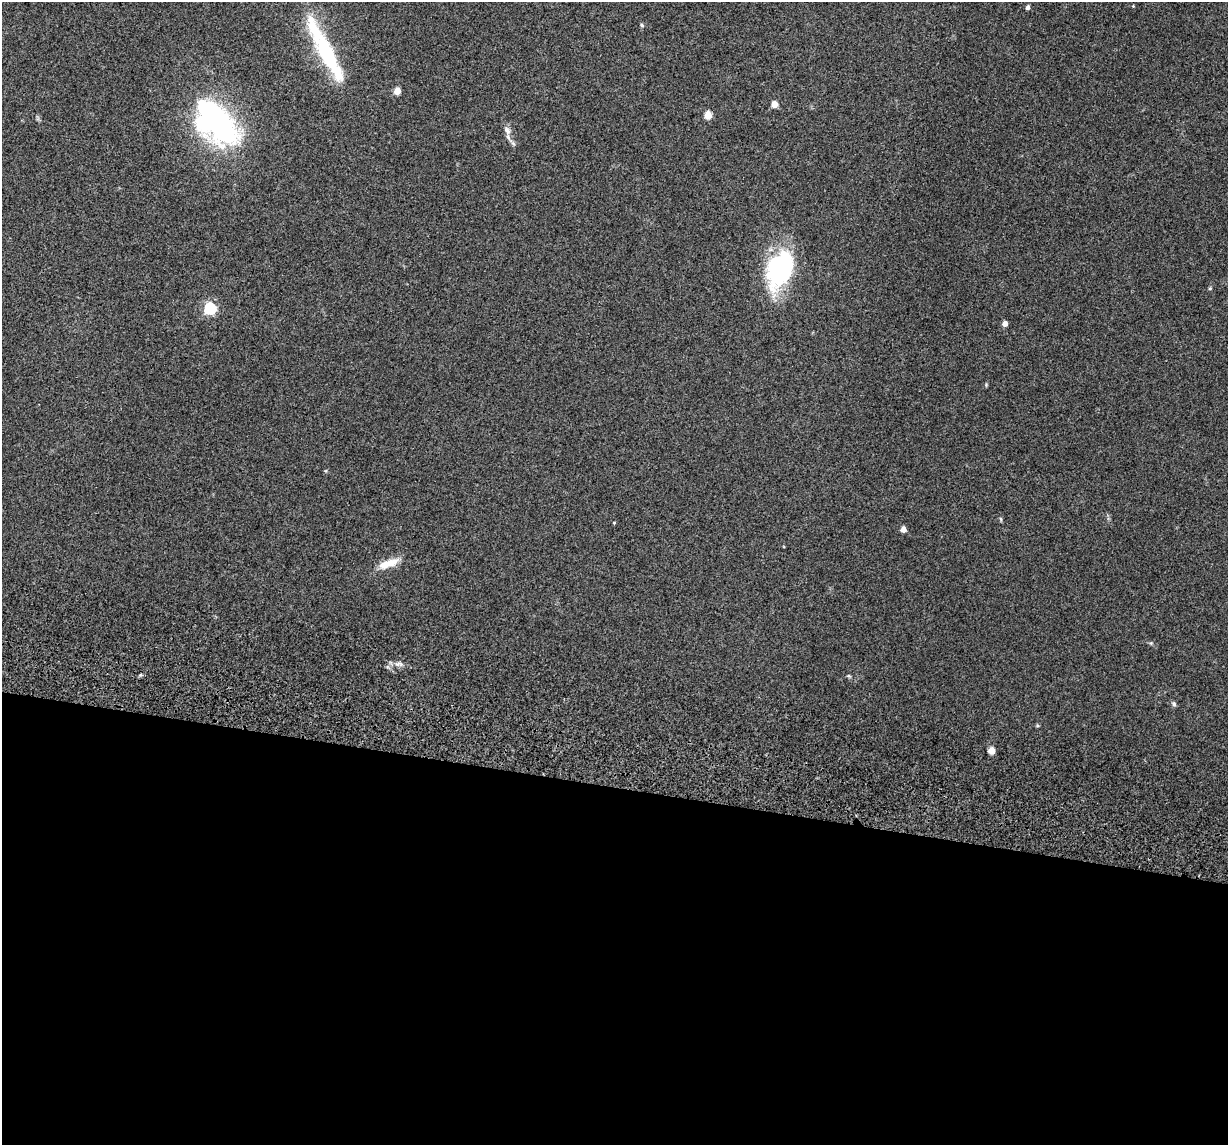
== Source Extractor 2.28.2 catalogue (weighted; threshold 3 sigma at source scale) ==
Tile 14 of 4 x 4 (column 2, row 4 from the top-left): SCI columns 1260-2485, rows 237-1379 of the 4974 x 5163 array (HDU 1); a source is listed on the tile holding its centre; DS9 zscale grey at full resolution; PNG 1230 x 1147 px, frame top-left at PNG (2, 2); no overlay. Shown black and unused: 31% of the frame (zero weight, under 3 of 5 exposures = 6% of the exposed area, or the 3 px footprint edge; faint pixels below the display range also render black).
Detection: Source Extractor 2.28.2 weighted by HDU 2 'WHT'; one run over the whole footprint, this tile lists its part. Background 0.0377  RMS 0.0053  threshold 0.0237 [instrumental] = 3 sigma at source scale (4.5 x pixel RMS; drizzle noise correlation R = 1.50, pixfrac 1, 0.05/0.05 arcsec/px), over >= 5 px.
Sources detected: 23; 2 inside a brighter object's white glare — not listed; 2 inside a brighter listed object's ellipse — not listed separately; the other 19 listed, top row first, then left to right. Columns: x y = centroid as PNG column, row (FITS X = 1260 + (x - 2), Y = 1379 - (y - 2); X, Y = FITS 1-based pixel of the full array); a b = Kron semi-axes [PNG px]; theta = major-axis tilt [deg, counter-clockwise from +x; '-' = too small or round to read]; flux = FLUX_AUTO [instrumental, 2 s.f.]
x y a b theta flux
1133 6 3 3 - 0.38
1028 7 4 4 - 1.8
642 25 6 4 -87 0.66
329 57 72 16 -62 42
397 91 5 4 - 8
774 104 5 4 - 8.2
708 115 5 5 - 13
219 126 62 33 -50 110
507 130 14 8 -56 2.9
781 271 41 33 39 53
210 308 6 5 - 64
1005 324 4 4 - 3.2
1001 519 6 4 -71 0.61
614 523 3 3 - 0.44
903 529 4 4 - 4.1
392 562 21 11 23 6.4
399 664 13 4 3 2
1174 704 7 6 - 1.1
991 751 5 5 - 8.7